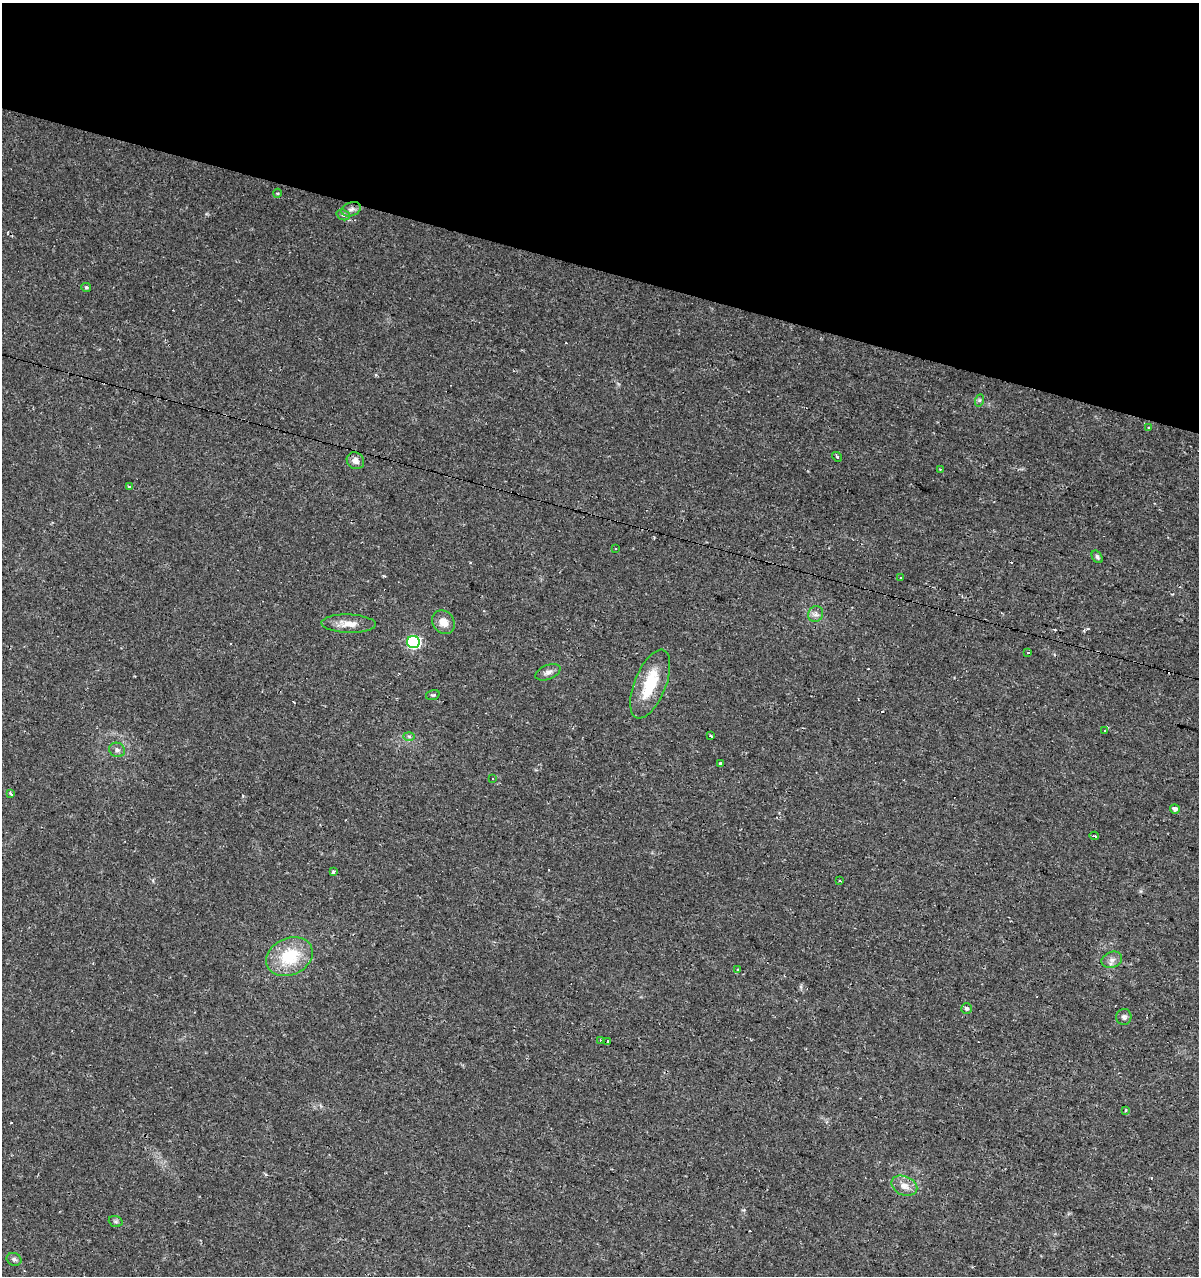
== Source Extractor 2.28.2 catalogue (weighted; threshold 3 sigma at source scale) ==
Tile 2 of 4 x 4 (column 2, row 1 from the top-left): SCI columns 1414-2610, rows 3825-5098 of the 5283 x 5098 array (HDU 1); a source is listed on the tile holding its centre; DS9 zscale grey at full resolution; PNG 1201 x 1278 px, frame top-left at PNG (2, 3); each listed source drawn as its Kron ellipse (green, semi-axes under 4 px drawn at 4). Shown black and unused: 21% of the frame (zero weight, under 2 of 3 exposures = <1% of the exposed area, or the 3 px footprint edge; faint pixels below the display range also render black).
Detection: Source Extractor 2.28.2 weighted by HDU 2 'WHT'; one run over the whole footprint, this tile lists its part. Background 0.0208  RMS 0.0036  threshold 0.016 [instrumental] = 3 sigma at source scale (4.5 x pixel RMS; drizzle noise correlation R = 1.50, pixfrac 1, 0.0396/0.0396 arcsec/px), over >= 5 px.
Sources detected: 53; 10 cosmic-ray / hot-pixel residue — neither listed nor drawn; the other 43 listed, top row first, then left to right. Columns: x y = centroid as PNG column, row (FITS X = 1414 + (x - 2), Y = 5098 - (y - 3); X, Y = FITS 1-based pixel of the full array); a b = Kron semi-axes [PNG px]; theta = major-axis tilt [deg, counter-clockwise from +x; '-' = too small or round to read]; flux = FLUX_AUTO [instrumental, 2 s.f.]
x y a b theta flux
277 193 4 4 - 0.45
351 209 10 6 19 1.5
343 215 7 5 -20 0.79
86 287 5 4 - 0.54
980 400 6 4 71 0.55
1148 428 3 3 - 1.6
837 457 5 4 - 0.52
355 461 9 8 - 2
940 469 3 2 - 0.51
129 486 4 3 - 1.1
615 548 3 3 - 0.65
1097 557 7 4 -55 0.71
901 578 4 3 - 3.9
816 614 8 7 - 1.4
443 622 12 10 -49 3.4
349 624 27 9 -2 4.1
413 642 6 6 - 48
1028 653 3 3 - 0.65
548 672 13 7 22 1.6
650 684 36 15 68 14
433 695 7 5 17 0.56
1105 730 3 3 - 0.79
409 736 6 4 -2 0.54
711 736 3 3 - 0.88
117 750 8 7 - 1.3
720 764 3 3 - 6
492 779 3 2 - 0.27
11 794 3 3 - 1.1
1175 809 5 4 - 1.5
1094 836 4 3 - 1.3
333 872 4 3 - 0.43
840 881 4 3 - 0.69
289 957 24 18 25 15
1112 960 10 7 21 1.6
737 970 3 3 - 1.2
966 1008 5 5 - 0.83
1124 1017 8 7 - 1.1
600 1040 3 2 - 0.6
607 1042 4 3 - 2.1
1125 1111 3 3 - 1.3
904 1186 13 9 -24 3.2
116 1221 7 5 -19 0.68
14 1259 7 6 - 0.85